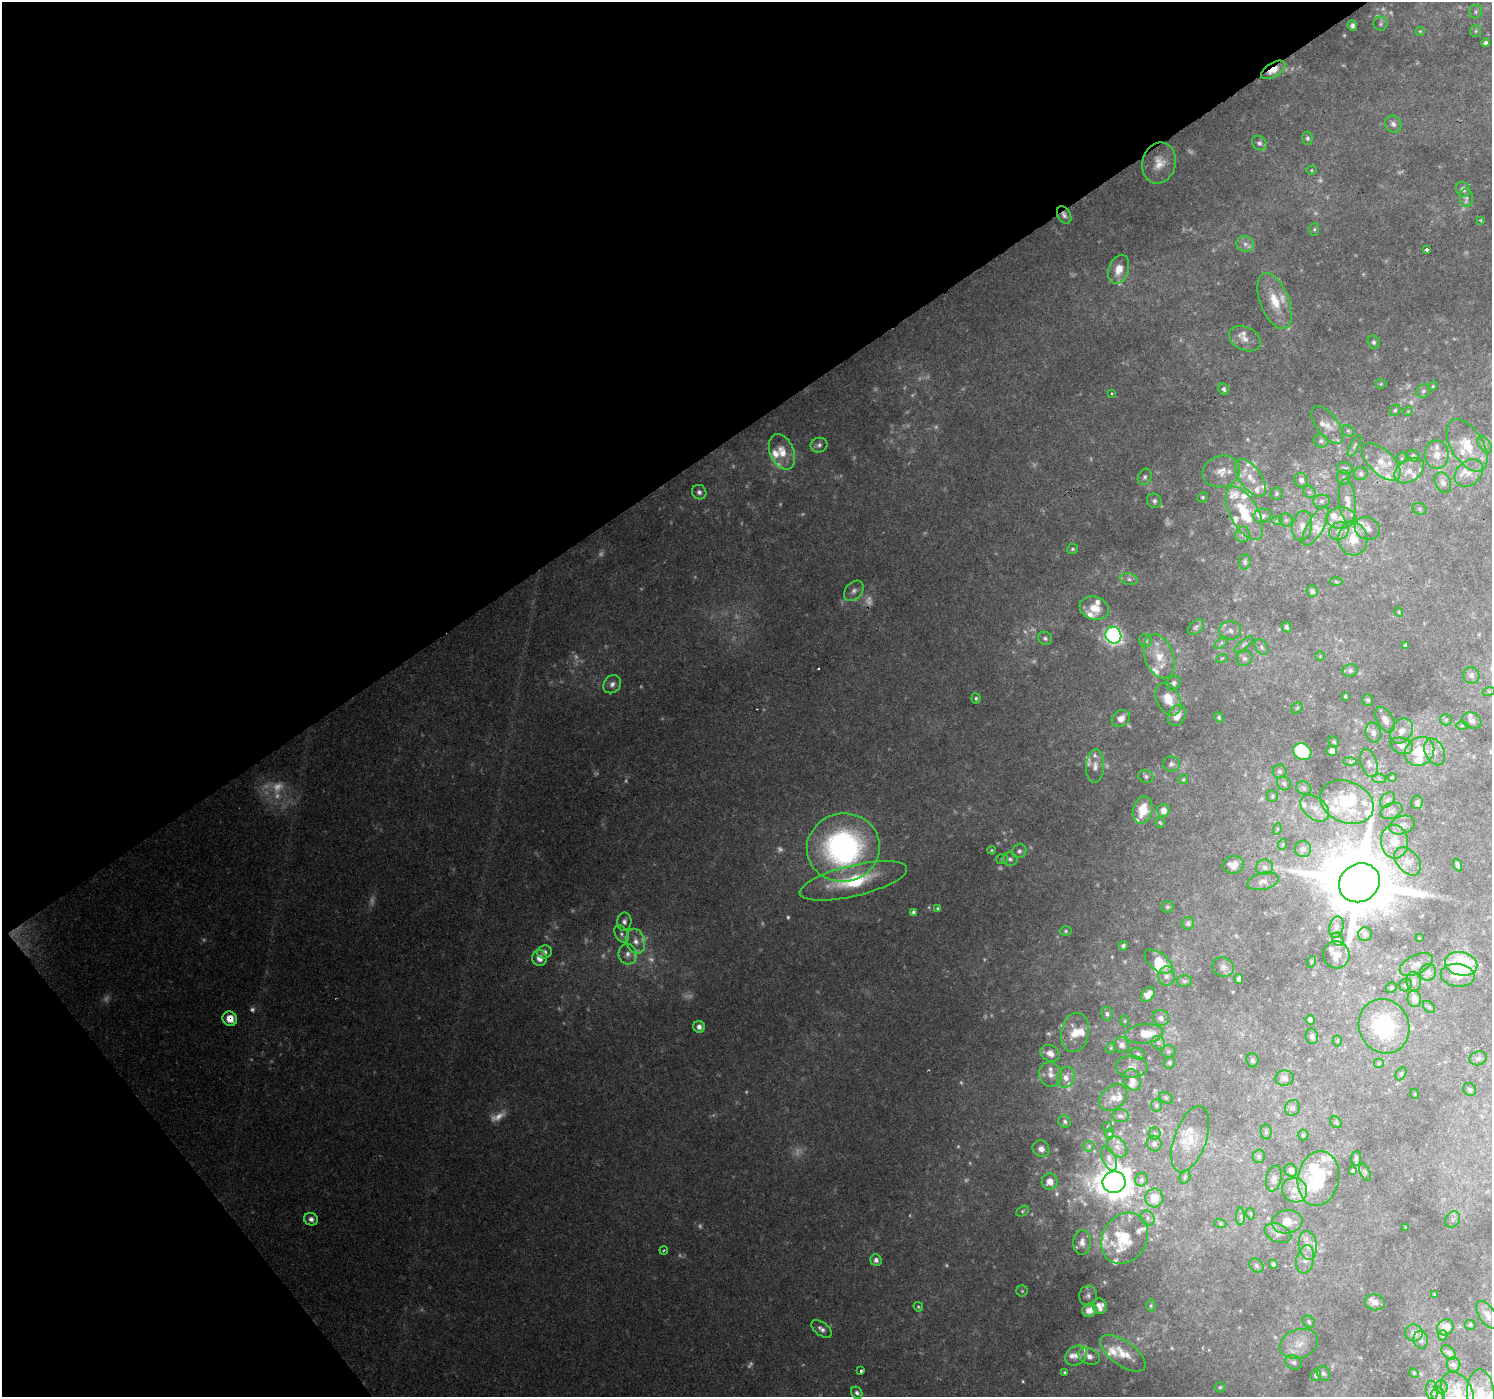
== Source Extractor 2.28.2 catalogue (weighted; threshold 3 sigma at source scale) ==
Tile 5 of 4 x 4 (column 1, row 2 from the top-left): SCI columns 1-1490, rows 2919-4313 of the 5964 x 5901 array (HDU 1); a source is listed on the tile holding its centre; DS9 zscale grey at full resolution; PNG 1494 x 1399 px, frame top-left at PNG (2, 2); each listed source drawn as its Kron ellipse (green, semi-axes under 4 px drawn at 4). Shown black and unused: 35% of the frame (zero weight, under 2 of 3 exposures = <1% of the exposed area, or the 3 px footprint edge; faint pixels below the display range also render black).
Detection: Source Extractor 2.28.2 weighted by HDU 2 'WHT'; one run over the whole footprint, this tile lists its part. Background 0.123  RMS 0.0074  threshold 0.0334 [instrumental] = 3 sigma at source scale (4.5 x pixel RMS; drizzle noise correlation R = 1.50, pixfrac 1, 0.0396/0.0396 arcsec/px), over >= 5 px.
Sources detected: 463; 84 too faint to see at this stretch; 2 inside a brighter object's white glare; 1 cosmic-ray / hot-pixel residue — neither listed nor drawn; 75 inside a brighter listed object's ellipse — not listed separately; the other 301 listed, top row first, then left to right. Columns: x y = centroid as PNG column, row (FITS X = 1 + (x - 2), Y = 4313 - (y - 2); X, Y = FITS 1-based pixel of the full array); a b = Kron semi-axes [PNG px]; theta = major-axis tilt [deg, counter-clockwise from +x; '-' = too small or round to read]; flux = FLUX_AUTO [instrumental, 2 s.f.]
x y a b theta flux
1476 12 7 6 - 1.9
1380 24 7 7 - 2
1352 26 5 5 - 2.3
1420 31 5 4 - 0.91
1476 31 5 5 - 1.2
1485 43 4 4 - 1.9
1273 70 13 7 32 13
1393 124 9 8 - 3.2
1307 138 6 5 - 1.8
1259 143 8 6 -43 2.9
1159 163 21 16 75 13
1311 170 5 4 - 0.89
1463 189 8 7 - 3.2
1466 198 9 6 -88 2.7
1064 215 9 6 -62 3.1
1480 220 4 4 - 1
1314 229 6 5 - 1.4
1245 244 9 7 -26 4.2
1427 250 3 3 - 4.7
1119 269 15 10 71 11
1275 301 29 14 -68 22
1245 339 17 11 -26 8.3
1374 342 7 6 - 2
1381 384 5 5 - 0.89
1433 386 5 4 - 0.95
1224 389 6 5 - 2.3
1423 391 7 6 - 2.1
1111 393 4 2 - 0.73
1395 410 6 5 - 1.4
1408 411 5 4 - 0.95
1327 425 22 10 -53 8.6
1348 431 6 5 - 1.5
1321 441 7 6 - 2
1485 444 9 5 -54 2.8
819 445 8 7 - 2.8
1467 445 29 15 -58 26
1354 446 12 4 62 1.9
782 452 18 12 -67 13
1437 455 14 12 -86 9.6
1413 456 6 5 - 2
1402 458 5 5 - 1.2
1381 462 24 12 -43 13
1345 468 8 6 -16 1.8
1221 471 19 15 16 13
1409 471 16 11 34 10
1469 473 16 12 42 10
1361 474 7 6 - 2.4
1145 477 8 6 65 2.6
1343 477 7 7 - 1.8
1251 478 22 11 -54 15
1301 480 7 6 - 3.4
1443 483 11 7 -63 5.1
699 492 7 7 - 2.8
1309 492 7 5 -43 1.7
1277 493 6 6 - 1.6
1203 497 5 5 - 1.1
1154 501 7 7 - 2.4
1321 501 8 6 3 2.4
1347 501 22 8 -85 8.9
1419 509 7 5 -21 1.5
1244 513 29 14 -61 29
1262 516 9 7 14 2.9
1341 518 15 10 3 8.2
1277 520 6 4 0 1.2
1286 520 6 6 - 1.8
1302 526 15 10 79 6.8
1315 526 22 8 60 8.7
1367 528 13 11 -26 6.1
1339 531 10 8 28 5.8
1242 534 8 7 - 2.5
1353 539 17 14 -83 18
1073 549 5 5 - 1.5
1245 562 7 5 88 1.8
1129 579 9 6 -11 2.4
1336 582 6 4 -3 1.1
854 591 11 8 47 3.9
1312 591 6 5 - 2.4
1094 608 15 11 -18 13
1399 612 4 4 - 0.8
1196 627 9 6 41 2.2
1287 627 5 4 - 1.9
1230 631 11 9 5 4.3
1113 635 8 8 - 240
1045 638 7 6 - 2.2
1146 640 6 6 - 2.2
1221 643 7 4 45 1.4
1244 644 11 4 41 2.1
1405 645 4 3 - 1.6
1261 647 8 6 -55 2.1
1159 656 23 14 -70 17
1320 656 5 5 - 1.1
1222 658 6 3 19 0.97
1244 658 8 7 - 2.7
1350 670 7 6 - 2.6
1471 675 8 8 - 3.4
1174 683 8 6 53 2.5
612 684 10 8 47 4.2
1489 691 6 4 18 1.1
1345 696 3 3 - 1.3
976 698 5 4 - 1.5
1168 699 17 11 -64 13
1368 700 6 5 - 1.7
1297 708 6 5 - 1.2
1177 716 11 8 63 7.4
1219 718 5 4 - 1.2
1121 719 10 8 36 6.2
1385 720 14 8 -59 5.9
1446 720 6 5 - 1.4
1472 720 10 7 -26 3.3
1462 725 6 4 1 1.2
1401 731 13 10 54 7.4
1373 733 10 7 -76 3.7
1334 742 5 5 - 1.3
1402 746 11 8 -16 4.8
1332 751 5 5 - 3.6
1419 751 16 13 43 27
1302 752 9 8 - 54
1435 752 14 9 -64 6.5
1350 762 6 4 -2 1.4
1369 763 14 8 -73 5.2
1171 764 8 7 - 2.7
1095 766 17 9 88 6.7
1279 771 7 7 - 2.1
1146 776 7 6 - 2
1392 777 4 4 - 0.92
1183 779 5 4 - 0.99
1379 779 7 4 -2 1.5
1284 783 7 6 - 2.1
1304 788 8 6 -28 2
1272 796 6 5 - 1.4
1387 800 9 6 49 2.5
1347 802 28 20 -24 40
1417 802 7 6 - 2.9
1315 808 16 10 -40 8.2
1143 810 14 9 75 19
1163 811 6 6 - 6.1
1392 811 11 7 22 3.6
1160 822 6 4 -49 1.2
1402 825 13 9 20 5.2
1277 829 6 3 73 0.87
1394 842 17 13 -85 16
1283 844 5 3 - 0.81
843 848 36 34 12 220
1303 849 8 8 - 3.4
992 850 4 3 - 0.92
1019 851 7 6 - 2.4
1002 859 6 5 - 1.2
1010 859 7 6 - 2
1408 861 16 10 -50 9.3
1233 865 10 9 - 6.6
1458 865 7 3 -68 1.6
1264 867 8 7 - 3.2
853 881 55 15 13 58
1263 881 16 8 13 4.9
1359 883 21 18 33 9400
1167 907 6 5 - 1.4
938 908 4 4 - 1.2
913 912 4 3 - 1.8
624 922 9 7 82 3.3
1188 923 6 6 - 2.3
1336 927 11 7 76 3.4
1066 931 6 5 - 1.3
622 934 9 6 -59 3.1
1365 934 7 6 - 2.6
1419 938 3 3 - 0.53
1338 939 7 5 -63 1.7
636 941 12 9 -74 6.9
1123 946 4 4 - 2.4
545 952 7 6 - 3.3
628 954 10 9 - 5
1336 955 13 13 - 7.8
539 958 8 7 - 7.5
1158 962 16 8 -37 16
1311 962 6 3 72 0.91
1416 964 18 9 26 6.1
1461 964 16 11 -13 78
1223 967 11 9 -21 3.6
1428 972 8 8 - 3.2
1458 975 17 11 -7 10
1166 976 9 8 - 3.9
1239 979 5 4 - 3.4
1185 981 7 5 -2 1.6
1414 982 10 7 -81 3.9
1406 985 6 6 - 2
1391 987 5 5 - 1.5
1148 994 8 6 51 4.9
1414 999 8 7 - 7.1
1429 1007 7 4 -46 1.3
1107 1014 7 5 -81 2.2
1161 1018 8 7 - 3.9
230 1019 7 7 - 9.9
1310 1020 5 4 - 3.6
1125 1021 5 3 - 0.85
1384 1026 28 25 -65 69
699 1027 6 5 - 3.6
1075 1033 20 14 81 15
1144 1034 19 9 5 14
1312 1036 8 6 -81 2.8
1337 1041 5 4 - 1.2
1158 1043 7 6 - 2
1122 1045 8 7 - 4
1111 1048 6 4 49 1.1
1168 1051 7 6 - 1.5
1050 1053 10 8 -30 6.6
1138 1054 7 5 -17 1.7
1478 1058 9 6 15 2.4
1252 1060 7 6 - 2
1169 1063 6 5 - 1.5
1378 1063 5 5 - 1.2
1132 1067 16 11 -1 6.1
1050 1074 12 11 - 7.2
1401 1074 7 5 62 1.4
1066 1077 11 8 71 6.7
1285 1078 9 7 4 3.5
1132 1080 11 8 -69 5.3
1470 1089 7 6 - 1.9
1415 1094 5 3 - 0.71
1113 1098 16 11 40 7.1
1166 1098 7 5 -30 1.3
1156 1105 6 5 - 1.6
1292 1108 8 7 - 2.6
1120 1116 8 6 -6 2.2
1065 1121 6 6 - 2
1336 1122 6 5 - 1.2
1108 1127 5 4 - 0.94
1266 1132 7 5 -81 1.5
1154 1133 6 6 - 1.6
1110 1134 6 4 -89 1.1
1303 1135 5 5 - 1.4
1190 1139 34 16 71 20
1154 1144 8 7 - 2.6
1089 1146 6 5 - 1.4
1117 1147 12 8 -48 4.9
1041 1149 9 8 - 4.9
1259 1156 7 6 - 1.7
1356 1158 7 5 84 1.8
1109 1159 13 6 -66 3.1
1291 1170 7 6 - 4.7
1353 1171 4 3 - 1.4
1365 1172 9 4 -65 1.6
1185 1177 7 5 69 1.3
1274 1178 13 7 78 4.6
1318 1178 27 20 79 51
1141 1180 7 6 - 2.1
1050 1182 8 8 - 7.8
1114 1182 11 11 - 1400
1295 1190 13 12 - 9.7
1154 1198 9 9 - 13
1022 1211 7 4 28 1.4
1251 1214 6 3 -71 0.91
1241 1217 9 4 -90 2
1148 1218 8 6 -53 2.5
311 1219 7 6 - 3.4
1452 1219 9 7 53 2.6
1287 1222 15 11 9 12
1220 1223 6 4 -19 1
1406 1228 4 3 - 0.77
1278 1233 14 9 -23 5
1125 1238 27 22 58 31
1082 1242 12 8 87 5.8
1308 1245 15 9 -81 7.2
664 1250 4 3 - 0.76
1305 1259 14 9 78 6.6
876 1260 6 5 - 3.4
1273 1264 4 4 - 1.8
1256 1265 8 6 -47 2.3
1022 1291 5 5 - 1.4
1434 1294 3 3 - 0.6
1088 1296 10 9 - 3.3
1375 1302 10 8 -10 4.8
1151 1305 6 4 90 1.1
1100 1306 8 7 - 5.8
918 1307 5 4 - 1.1
1089 1310 7 6 - 5.7
1487 1315 15 8 -57 5.3
1309 1322 6 5 - 1.8
1470 1325 5 5 - 1.1
1445 1327 9 7 36 9.7
822 1329 12 6 -36 3.7
1414 1333 9 8 - 5.4
1443 1335 5 4 - 1.1
1421 1340 9 7 -78 3.4
1299 1344 20 14 18 12
1123 1353 26 12 -36 16
1449 1353 9 5 -44 2.4
1076 1355 12 9 36 6.7
1089 1356 11 8 -23 5.2
1293 1362 8 7 - 2.2
1453 1365 7 6 - 2.6
861 1371 3 3 - 4.7
1065 1372 4 3 - 3.6
1323 1373 8 6 -65 2.3
1414 1373 5 4 - 0.88
1316 1375 6 5 - 2.1
1220 1387 5 5 - 1.1
1441 1387 6 6 - 2.1
1432 1390 9 6 -81 3.2
1457 1392 21 14 -61 19
857 1393 6 5 - 2.3
1438 1394 7 6 - 2.8
1481 1394 25 13 -85 22
Overlapping masked pixels (flux is a lower limit): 3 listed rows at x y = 1273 70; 1064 215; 230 1019
Isophote crosses this tile's border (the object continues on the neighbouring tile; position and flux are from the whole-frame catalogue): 1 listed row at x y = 1481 1394